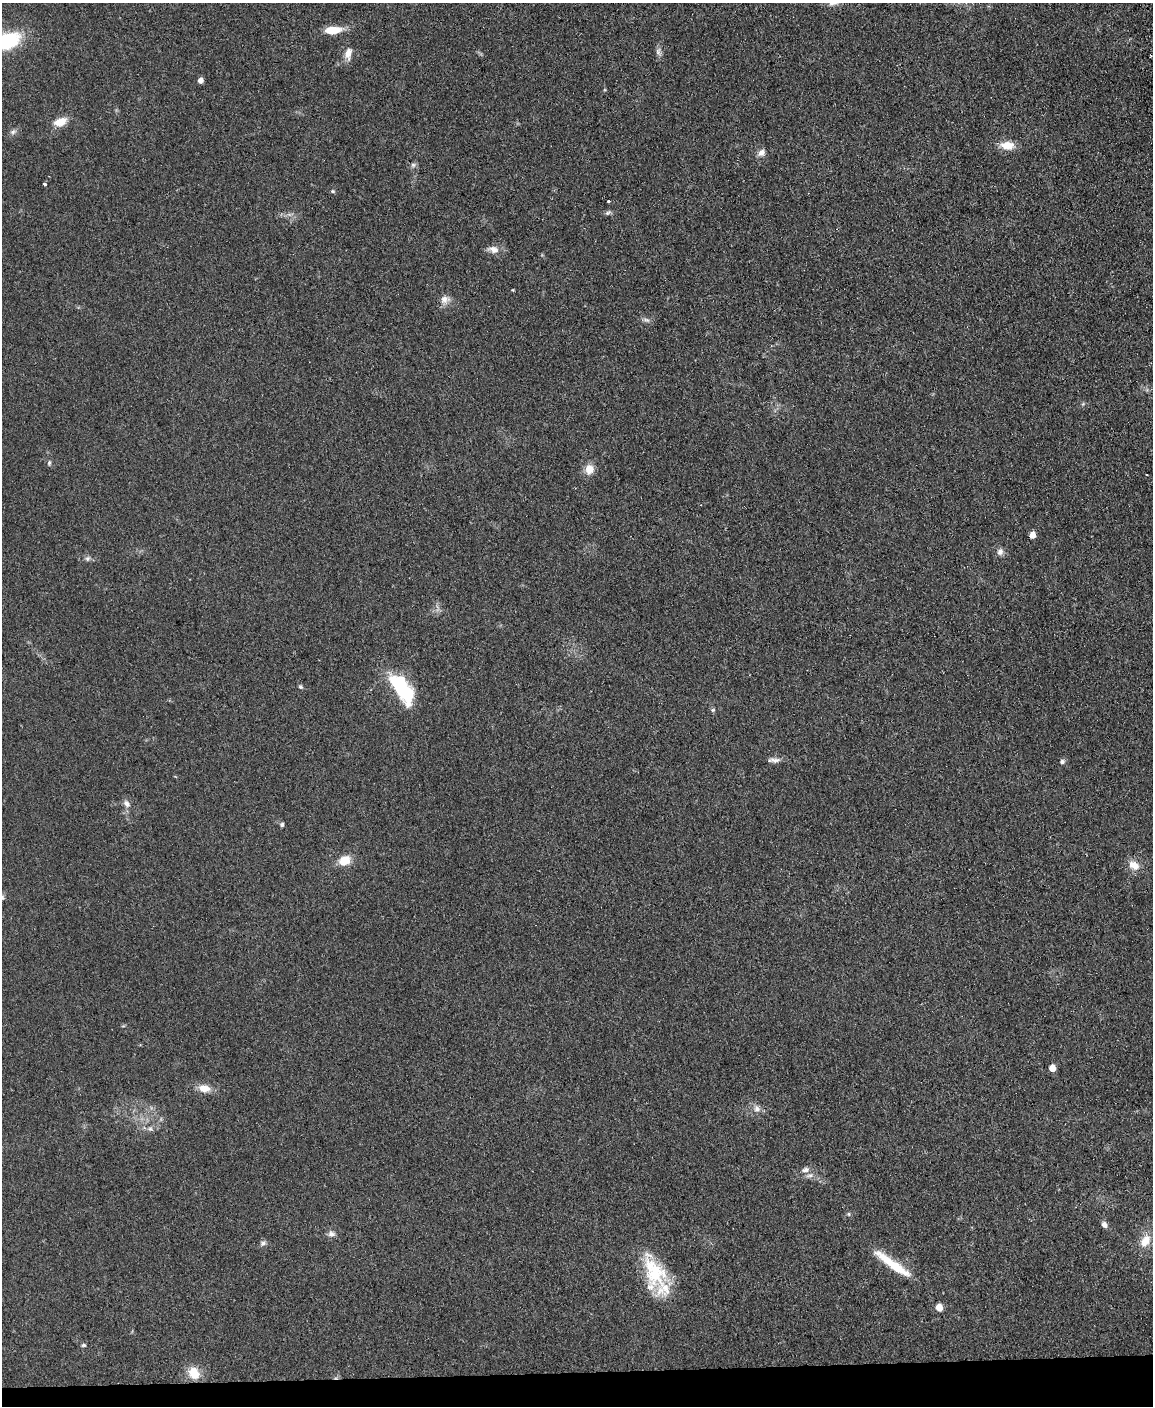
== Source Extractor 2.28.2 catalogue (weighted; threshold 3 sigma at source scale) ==
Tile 10 of 4 x 3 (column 2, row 3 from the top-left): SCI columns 1208-2358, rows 247-1650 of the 4717 x 4598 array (HDU 1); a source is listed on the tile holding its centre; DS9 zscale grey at full resolution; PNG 1155 x 1408 px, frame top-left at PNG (2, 3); no overlay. Shown black and unused: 2% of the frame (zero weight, under 2 of 3 exposures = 3% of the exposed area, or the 3 px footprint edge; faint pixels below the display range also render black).
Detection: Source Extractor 2.28.2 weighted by HDU 2 'WHT'; one run over the whole footprint, this tile lists its part. Background 0.0922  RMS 0.0091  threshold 0.0411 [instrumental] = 3 sigma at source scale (4.5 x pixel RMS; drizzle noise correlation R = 1.50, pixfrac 1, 0.05/0.05 arcsec/px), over >= 5 px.
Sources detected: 52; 1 inside a brighter object's white glare — not listed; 3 inside a brighter listed object's ellipse — not listed separately; the other 48 listed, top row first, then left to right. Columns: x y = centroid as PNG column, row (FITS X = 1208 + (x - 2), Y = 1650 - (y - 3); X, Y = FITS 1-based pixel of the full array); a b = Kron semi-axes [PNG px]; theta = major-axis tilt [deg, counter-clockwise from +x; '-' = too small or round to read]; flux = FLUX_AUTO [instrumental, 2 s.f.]
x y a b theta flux
332 30 16 7 5 20
7 41 26 15 21 65
658 51 10 7 80 3.3
348 54 15 8 80 7.7
200 80 5 4 - 5.8
60 122 15 9 20 12
13 132 9 7 37 2.8
1007 145 17 10 -7 13
761 153 9 7 40 4.8
413 165 6 6 - 2.1
45 184 3 3 - 3.3
333 191 6 4 -20 1.2
608 201 3 3 - 3.6
608 213 9 5 30 2
493 249 16 10 -13 6.5
513 290 5 3 - 0.79
445 299 12 10 23 6.4
646 320 8 6 -19 2.6
49 463 7 5 75 1.6
589 469 12 10 70 9.7
1032 535 5 5 - 11
1000 552 10 8 76 4.1
88 558 8 7 - 2.4
397 684 27 19 -43 44
301 687 6 5 - 1.5
713 710 6 5 - 1.4
775 760 16 6 -4 4.3
1062 762 6 6 - 2.7
126 804 10 8 -51 4.5
282 824 5 5 - 1.8
344 860 11 9 24 17
1134 865 16 10 -34 9.5
2 898 8 7 - 2.7
1052 1068 5 5 - 15
204 1088 14 10 -8 9.6
757 1109 10 8 -52 4.9
150 1129 8 6 76 2.5
805 1170 11 7 11 3.9
848 1214 5 5 - 1.3
1104 1225 7 6 - 4
331 1234 10 8 -26 3.7
1145 1241 16 10 60 13
263 1243 9 7 30 2.5
896 1267 37 11 -34 26
654 1272 45 24 -64 54
939 1307 5 5 - 18
83 1345 6 4 0 1.3
194 1373 14 11 -63 17
Isophote crosses this tile's border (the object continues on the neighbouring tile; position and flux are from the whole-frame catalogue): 2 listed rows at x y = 7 41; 2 898